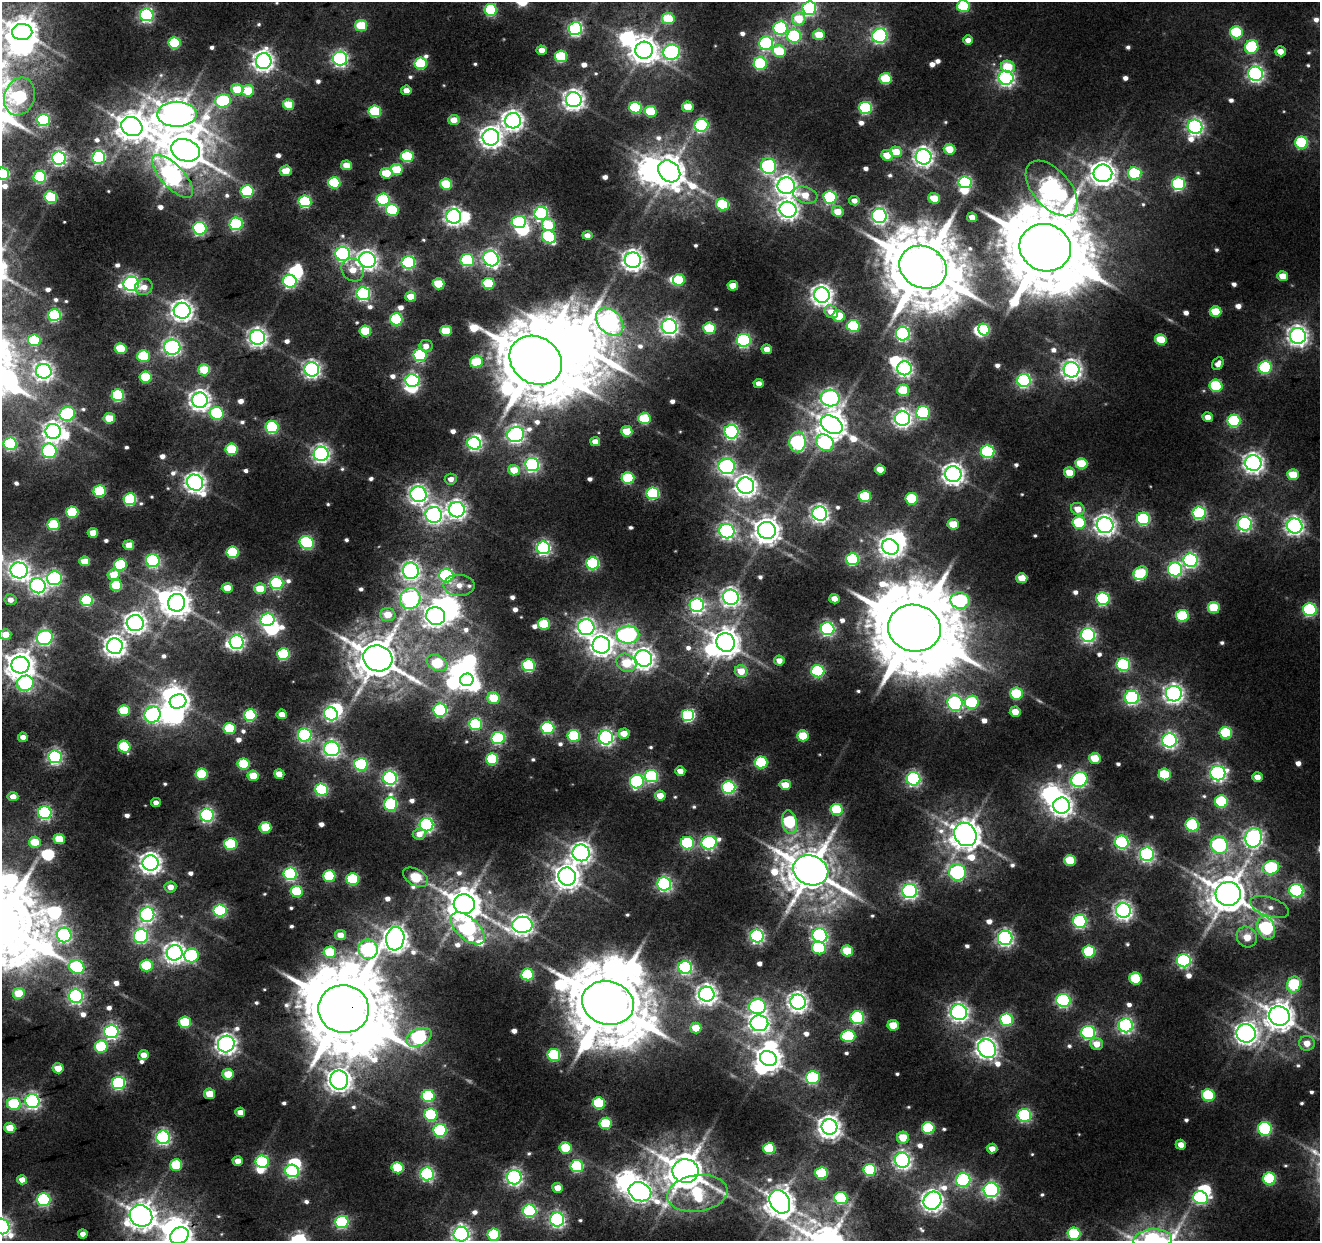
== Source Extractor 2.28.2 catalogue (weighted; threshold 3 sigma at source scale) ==
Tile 11 of 4 x 4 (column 3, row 3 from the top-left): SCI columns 3093-4410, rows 1468-2706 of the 6184 x 5464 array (HDU 1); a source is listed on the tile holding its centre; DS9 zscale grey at full resolution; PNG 1322 x 1243 px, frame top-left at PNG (2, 2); each listed source drawn as its Kron ellipse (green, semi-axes under 4 px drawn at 4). Shown black and unused: <1% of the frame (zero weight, under 3 of 5 exposures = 20% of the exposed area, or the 3 px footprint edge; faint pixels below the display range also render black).
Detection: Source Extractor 2.28.2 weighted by HDU 2 'WHT'; one run over the whole footprint, this tile lists its part. Background 0.0104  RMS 0.005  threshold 0.0227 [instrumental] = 3 sigma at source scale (4.5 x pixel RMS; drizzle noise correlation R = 1.50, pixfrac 1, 0.0396/0.0396 arcsec/px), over >= 5 px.
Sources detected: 727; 13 too faint to see at this stretch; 42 inside a brighter object's white glare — neither listed nor drawn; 1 inside a brighter listed object's ellipse — not listed separately; of the other 671, all 500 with FLUX_AUTO >= 4.71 (the completeness limit of this list) listed and drawn (171 fainter detections not listed), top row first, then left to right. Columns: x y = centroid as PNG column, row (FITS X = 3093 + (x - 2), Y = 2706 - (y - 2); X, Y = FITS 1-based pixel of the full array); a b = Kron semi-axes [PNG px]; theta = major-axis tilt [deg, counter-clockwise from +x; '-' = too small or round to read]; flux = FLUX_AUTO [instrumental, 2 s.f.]
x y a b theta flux
963 6 6 6 - 58
809 8 7 7 - 140
491 10 6 6 - 74
147 15 7 6 - 160
668 19 6 5 - 30
799 19 7 6 - 18
361 26 6 5 - 31
575 28 6 6 - 170
780 28 7 6 - 110
22 32 10 8 -2 1100
1236 32 6 6 - 53
819 35 6 5 - 18
794 36 7 7 - 83
880 36 7 7 - 190
968 40 5 4 - 5.5
175 43 6 5 - 57
766 43 7 6 - 110
1252 47 7 6 - 68
542 50 5 4 - 6.5
644 50 8 8 - 910
779 51 6 6 - 33
1280 51 5 5 - 8.4
672 52 8 7 - 180
561 56 6 6 - 48
340 59 7 7 - 220
264 61 8 8 - 450
421 63 6 5 - 59
760 63 6 6 - 77
1008 67 7 6 - 22
1256 74 7 7 - 240
1006 78 7 7 - 250
886 79 6 5 - 37
237 89 6 5 - 23
406 90 5 4 - 6.7
248 91 6 6 - 27
19 97 19 15 71 88
574 100 8 7 - 460
223 101 8 6 13 80
289 104 5 5 - 22
688 107 5 5 - 19
636 108 6 6 - 63
866 108 6 6 - 96
375 111 6 5 - 58
650 111 6 5 - 36
177 114 20 12 1 1400
43 120 6 6 - 97
454 120 6 5 - 9.8
513 121 8 7 - 450
701 125 7 6 - 130
132 126 11 9 -28 1200
1195 127 7 7 - 250
491 137 8 8 - 500
1301 143 6 6 - 68
949 149 6 5 - 17
185 150 15 11 -18 2200
896 152 6 5 - 17
887 155 6 5 - 13
407 156 6 6 - 51
99 157 6 6 - 120
924 157 8 7 - 390
59 158 6 6 - 210
347 165 5 5 - 13
769 166 8 7 - 140
396 169 6 5 - 29
286 171 6 5 - 16
669 171 12 9 -44 1500
386 173 6 5 - 29
1103 173 9 8 - 740
1135 173 6 6 - 63
3 174 6 6 - 88
173 176 27 11 -47 200
40 177 6 6 - 87
965 182 6 6 - 110
334 183 6 5 - 57
446 184 6 5 - 38
1178 184 6 6 - 110
786 186 8 8 - 420
1052 188 33 18 -49 480
247 191 6 6 - 67
805 195 12 8 -18 12
51 197 6 6 - 50
830 197 6 6 - 91
934 198 6 5 - 17
383 199 6 6 - 90
305 201 6 6 - 82
854 201 5 4 - 5.1
723 204 6 6 - 56
392 210 6 6 - 50
788 210 8 8 - 430
838 212 6 5 - 11
541 213 7 6 - 160
454 216 7 7 - 320
879 216 7 7 - 240
972 217 5 4 - 6.9
519 222 7 6 - 97
236 224 6 6 - 110
548 225 6 6 - 31
200 228 6 6 - 130
587 235 5 4 - 4.9
549 237 7 6 - 78
1045 248 26 23 -20 9400
343 254 7 7 - 190
491 258 8 7 - 260
367 260 8 7 - 400
467 260 7 6 - 72
633 260 8 7 - 470
408 262 6 6 - 140
923 267 24 20 -25 6900
353 270 12 10 -52 11
1283 276 5 5 - 11
679 280 6 5 - 36
290 281 7 6 - 140
488 283 6 5 - 50
131 284 8 7 - 260
439 284 6 5 - 28
733 286 5 5 - 13
144 287 9 7 26 6.4
363 294 7 6 - 130
822 295 8 7 - 450
411 297 5 5 - 14
182 311 8 8 - 490
1215 311 6 5 - 25
831 312 7 6 - 8.5
54 315 6 6 - 100
839 316 6 5 - 27
396 319 6 6 - 74
610 322 16 11 -47 360
669 326 7 7 - 320
853 326 6 6 - 65
709 328 6 5 - 42
984 330 6 5 - 60
365 331 6 5 - 34
446 331 6 5 - 26
903 334 7 6 - 160
1298 336 8 8 - 410
257 337 7 7 - 370
34 340 6 6 - 39
744 340 7 6 - 140
1161 340 6 5 - 26
426 346 6 6 - 5.4
172 347 8 7 - 240
121 348 6 5 - 29
767 349 5 4 - 7.9
420 355 6 6 - 110
144 356 6 6 - 44
536 360 27 23 -34 6800
476 362 6 6 - 34
1218 364 7 5 54 5.1
1265 367 6 6 - 86
904 368 7 7 - 250
312 369 7 7 - 290
204 370 6 5 - 28
1072 370 8 7 - 400
44 371 8 7 - 330
145 377 6 5 - 44
412 381 7 6 - 170
1024 381 7 6 - 160
759 383 5 4 - 5.5
1216 386 6 6 - 52
903 390 6 5 - 32
118 395 6 6 - 80
830 398 9 8 - 260
200 400 8 7 - 470
217 413 7 6 - 66
923 413 7 6 - 96
67 414 8 7 - 98
1208 417 5 4 - 5.8
109 418 5 5 - 22
644 418 6 5 - 38
902 418 7 7 - 310
1234 421 6 6 - 79
832 425 12 8 -30 1100
272 427 6 6 - 98
53 431 7 7 - 410
627 431 5 5 - 22
731 432 7 7 - 190
516 434 8 7 - 270
595 442 5 4 - 6.8
798 442 10 8 84 130
474 443 7 6 - 160
825 443 9 7 -33 98
10 444 6 6 - 120
232 449 6 5 - 44
49 451 7 7 - 140
988 452 6 6 - 100
321 454 7 7 - 290
1253 463 8 8 - 410
532 464 7 6 - 180
1081 464 6 5 - 34
727 466 8 8 - 220
880 469 5 5 - 12
514 470 6 5 - 14
1069 472 5 5 - 14
953 474 8 8 - 500
1293 474 6 5 - 21
628 478 6 6 - 44
451 479 6 5 - 4.8
195 483 8 7 - 450
746 486 8 8 - 470
100 491 6 6 - 57
653 493 6 6 - 84
418 494 8 7 - 320
865 496 6 5 - 53
130 499 6 6 - 86
912 499 6 6 - 46
1078 509 7 6 - 9.3
457 510 8 7 - 340
72 512 6 5 - 49
1199 513 6 6 - 110
820 514 7 7 - 330
434 515 8 8 - 280
1144 519 6 6 - 87
1079 523 6 6 - 47
953 524 5 5 - 21
1245 524 7 7 - 190
53 525 6 5 - 47
1105 525 8 8 - 460
1295 526 8 7 - 330
767 530 9 8 - 790
727 531 7 7 - 220
93 533 5 5 - 12
307 542 7 6 - 97
129 545 5 5 - 9.1
890 547 8 7 - 460
543 548 7 6 - 180
233 552 6 5 - 56
853 559 6 6 - 87
1190 560 7 7 - 180
85 561 5 5 - 17
153 561 7 6 - 130
593 563 6 6 - 100
120 565 6 6 - 60
1175 569 7 7 - 130
19 570 8 8 - 350
411 571 8 8 - 330
1141 573 7 6 - 48
114 575 6 5 - 16
446 576 7 6 - 120
54 578 7 7 - 150
1022 578 5 5 - 15
277 583 6 6 - 100
116 585 6 6 - 35
459 585 16 10 -1 7.8
38 586 8 7 - 240
227 588 5 5 - 14
260 589 6 5 - 19
731 597 8 7 - 320
410 599 11 10 - 270
834 599 5 4 - 8.9
1103 599 6 6 - 100
11 600 6 5 - 5.6
86 600 6 6 - 75
960 601 9 8 - 120
177 603 9 8 - 1000
697 605 7 7 - 190
1214 608 6 5 - 30
1310 610 7 6 - 92
388 615 8 6 -4 14
436 616 9 9 - 490
1182 616 6 6 - 55
267 620 7 6 - 150
135 623 8 8 - 470
544 624 6 5 - 39
586 627 8 8 - 300
914 628 26 23 -12 12000
828 629 7 6 - 150
5 634 6 5 - 12
628 635 11 9 -1 250
1088 635 7 7 - 190
45 638 8 7 - 160
237 642 7 7 - 210
726 642 9 9 - 1000
601 645 9 8 - 540
115 646 8 8 - 480
283 654 6 6 - 65
378 658 15 13 -18 2700
644 658 8 8 - 450
779 660 5 5 - 6.3
437 663 11 7 -25 39
626 663 10 8 -35 23
20 665 9 8 - 1000
528 665 6 6 - 94
1123 665 7 6 - 100
741 671 6 6 - 13
818 671 6 6 - 88
467 680 6 6 - 320
25 683 8 7 - 150
1016 694 6 6 - 44
1174 694 8 7 - 370
1132 697 7 6 - 160
493 698 6 5 - 27
178 701 8 7 - 440
972 702 7 6 - 70
955 703 8 7 - 160
124 710 6 5 - 35
440 710 7 6 - 120
1015 712 5 5 - 12
152 714 8 8 - 200
282 714 5 5 - 10
331 714 7 6 - 140
250 715 6 6 - 82
688 715 6 6 - 110
475 724 6 6 - 77
229 728 6 5 - 38
548 728 6 6 - 98
624 733 6 5 - 11
1226 733 6 6 - 54
305 735 7 6 - 140
574 736 6 6 - 66
803 736 6 5 - 28
23 737 5 4 - 5.2
606 737 7 7 - 230
498 738 6 6 - 110
1169 740 7 7 - 220
124 747 6 6 - 47
332 749 7 7 - 250
55 757 6 6 - 190
1095 758 6 5 - 20
492 759 6 6 - 58
761 762 6 6 - 57
244 764 6 5 - 46
361 764 7 6 - 96
680 771 5 5 - 7.6
1218 773 7 7 - 220
201 774 6 5 - 52
279 774 5 4 - 9.6
1165 774 6 6 - 43
253 776 5 5 - 19
651 776 7 6 - 110
1257 777 5 4 - 7
390 778 7 6 - 180
914 779 7 6 - 170
1079 780 8 7 - 160
637 782 7 6 - 99
785 785 5 5 - 14
729 787 6 6 - 120
321 790 6 6 - 100
13 796 5 5 - 6.6
660 796 5 5 - 11
1221 802 6 6 - 60
156 803 5 4 - 4.7
391 804 7 6 - 95
1061 806 8 8 - 490
836 809 6 6 - 45
45 813 6 6 - 150
207 815 7 6 - 180
790 822 12 7 -79 78
427 825 7 6 - 180
1192 825 7 6 - 74
265 827 6 5 - 33
419 834 6 5 - 6.8
965 834 12 10 -56 1300
1253 838 10 8 79 350
59 839 6 5 - 20
35 842 6 5 - 23
1122 842 7 6 - 140
687 843 6 6 - 81
709 843 8 6 14 140
230 844 6 6 - 67
1219 845 9 8 - 170
581 853 8 8 - 450
1147 854 7 7 - 210
1070 860 6 5 - 27
150 863 8 7 - 500
1271 868 8 6 13 73
811 870 18 14 -19 3200
957 872 8 8 - 150
290 874 6 6 - 130
329 876 6 6 - 46
567 876 9 8 - 740
416 877 13 8 -30 43
353 879 6 6 - 67
664 884 7 6 - 180
170 887 6 5 - 6.8
297 891 6 5 - 42
910 891 7 7 - 230
1296 891 7 6 - 140
1228 894 12 12 - 2100
464 904 10 10 - 1600
1269 907 20 9 -19 7.2
220 910 6 6 - 120
1123 910 7 7 - 340
147 914 7 7 - 220
1080 921 7 6 - 140
522 925 10 8 -1 450
468 928 21 11 -41 170
1266 928 12 8 -70 120
64 935 7 7 - 160
340 935 5 5 - 8.4
141 936 7 7 - 160
757 936 7 6 - 180
820 936 7 7 - 220
1247 937 11 9 -48 14
1005 938 7 7 - 250
395 939 12 9 81 790
819 948 7 6 - 51
368 949 10 9 - 180
847 951 6 5 - 27
330 952 6 5 - 36
1089 952 6 6 - 58
175 953 8 7 - 430
191 955 7 7 - 80
1184 961 7 6 - 150
146 965 6 6 - 44
77 967 8 6 -29 100
685 967 7 6 - 160
527 974 6 6 - 69
1136 978 6 6 - 39
1294 984 8 7 - 57
19 993 6 5 - 22
707 994 8 7 - 430
76 996 7 7 - 200
1063 1000 7 6 - 140
798 1002 7 7 - 410
608 1003 26 21 -16 8300
757 1006 8 7 - 190
344 1009 25 24 - 11000
959 1012 8 8 - 330
1279 1016 10 9 - 1100
857 1018 7 6 - 110
1007 1020 6 6 - 77
185 1022 6 6 - 36
759 1023 9 8 - 360
893 1025 5 5 - 17
1126 1025 7 7 - 210
696 1028 5 5 - 17
111 1031 7 6 - 210
1088 1032 7 6 - 130
1246 1033 10 9 - 510
848 1036 7 6 - 58
419 1037 13 8 25 140
1307 1043 7 7 - 9.1
226 1044 8 8 - 450
1097 1044 6 6 - 9
101 1047 6 6 - 53
987 1048 10 8 -54 490
143 1055 5 5 - 7.2
554 1055 6 6 - 80
768 1058 9 7 -23 720
58 1068 5 5 - 16
228 1074 5 5 - 18
813 1077 7 6 - 92
339 1080 9 9 - 690
118 1083 6 6 - 130
210 1094 5 5 - 16
1208 1095 6 6 - 51
428 1096 6 6 - 80
32 1101 7 7 - 230
599 1103 6 6 - 60
14 1104 7 6 - 58
240 1112 5 4 - 7.5
431 1115 6 6 - 65
1024 1115 7 6 - 130
606 1123 6 5 - 42
829 1127 8 7 - 580
10 1128 5 5 - 17
928 1128 6 6 - 52
1265 1129 7 6 - 100
440 1130 7 6 - 100
163 1137 7 6 - 190
903 1138 6 6 - 18
1181 1145 5 5 - 7
566 1148 6 5 - 35
769 1148 6 6 - 46
992 1149 5 5 - 6.7
902 1160 7 7 - 290
238 1161 5 4 - 7.5
262 1161 6 6 - 96
176 1165 6 5 - 36
577 1166 6 6 - 91
398 1168 6 5 - 39
870 1170 6 6 - 77
292 1171 7 6 - 140
686 1171 13 12 - 2100
821 1173 6 6 - 57
427 1174 6 6 - 160
514 1177 7 7 - 250
1270 1179 6 6 - 67
22 1180 5 4 - 7.1
963 1180 7 7 - 140
558 1188 5 5 - 9.3
991 1190 7 7 - 200
640 1192 11 9 -22 500
697 1193 30 18 8 65
841 1198 6 6 - 81
1200 1198 7 6 - 110
44 1200 6 6 - 120
932 1201 9 8 - 510
780 1202 12 9 -58 1000
530 1211 7 6 - 110
141 1216 11 10 - 1000
557 1220 7 7 - 220
342 1222 6 6 - 120
2 1226 8 7 - 310
83 1234 5 4 - 5.9
461 1234 7 7 - 330
1074 1234 6 6 - 66
494 1235 6 6 - 77
179 1236 9 8 - 690
1153 1239 19 10 4 140
Overlapping masked pixels (flux is a lower limit): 3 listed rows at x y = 344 1009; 870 1170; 179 1236
Isophote crosses this tile's border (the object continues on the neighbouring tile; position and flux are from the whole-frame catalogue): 13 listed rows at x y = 963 6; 809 8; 799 19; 22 32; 3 174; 5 634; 20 665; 141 1216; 2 1226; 461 1234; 494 1235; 179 1236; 1153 1239
Unlisted compact peaks at least as high as the median listed source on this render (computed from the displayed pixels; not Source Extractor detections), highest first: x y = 47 858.